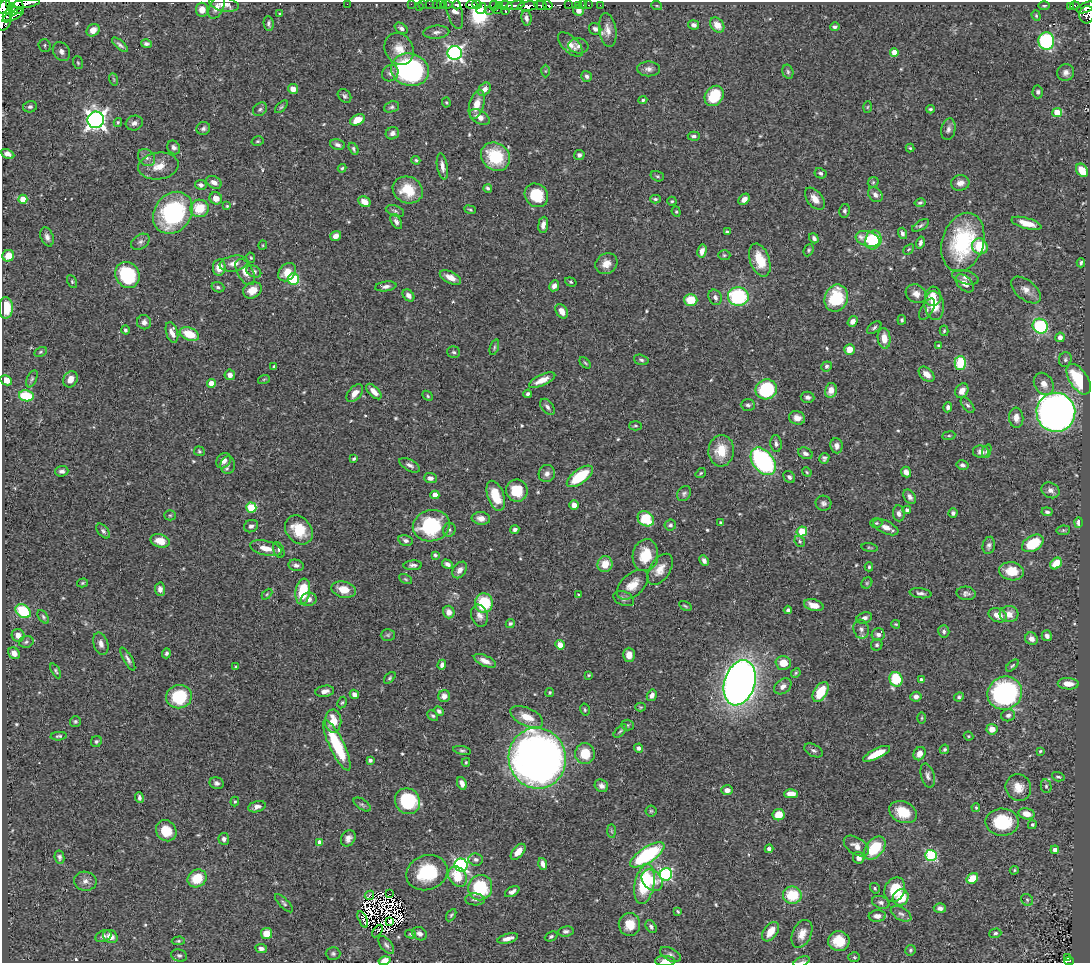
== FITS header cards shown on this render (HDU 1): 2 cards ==
NAXIS1  =                 1088
NAXIS2  =                  961

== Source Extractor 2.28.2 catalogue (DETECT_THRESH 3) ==
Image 1088 x 961 px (HDU 1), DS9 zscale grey, 1 PNG px = 1 image px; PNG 1092 x 965 px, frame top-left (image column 1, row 961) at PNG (2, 2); each listed source drawn as its Kron ellipse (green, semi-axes under 4 px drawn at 4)
Background 0.529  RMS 0.018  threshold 0.054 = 3 sigma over >= 5 px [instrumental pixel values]
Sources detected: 576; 23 with non-positive FLUX_AUTO (blend fragments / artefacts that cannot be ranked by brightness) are neither listed nor drawn; of the other 553, the 500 brightest by FLUX_AUTO listed and drawn (53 fainter detections omitted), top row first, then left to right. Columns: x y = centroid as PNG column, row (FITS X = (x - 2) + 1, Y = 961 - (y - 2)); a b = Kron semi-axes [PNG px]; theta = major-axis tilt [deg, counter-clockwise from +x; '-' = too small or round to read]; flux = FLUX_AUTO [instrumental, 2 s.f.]
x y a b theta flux
26 3 14 4 8 46
224 4 15 7 -11 11
347 4 2 2 - 78
411 4 2 2 - 5.2
423 4 2 2 - 2.1
429 4 2 2 - 4.1
436 4 2 2 - 6.8
440 4 3 2 - 14
4 5 9 5 66 360
15 5 10 7 -41 59
447 5 6 3 0 22
457 5 4 3 - 180
472 5 5 3 - 30
477 5 5 3 - 67
499 5 3 2 - 22
507 5 6 3 -18 71
515 5 10 4 11 180
541 5 6 3 -12 46
548 5 5 2 - 3.5
569 5 2 2 - 21
579 5 3 3 - 23
583 5 2 2 - 3.8
588 5 3 2 - 5
600 5 2 2 - 4.7
1075 5 4 3 - 52
494 6 5 2 - 26
528 6 10 4 6 590
657 6 5 3 - 1.4
1044 6 6 3 1 1.8
1070 6 3 3 - 80
216 7 12 7 64 7.6
419 7 2 2 - 3.7
1086 7 9 5 24 230
481 9 6 3 56 88
13 10 5 3 - 120
202 10 7 6 - 11
489 10 3 2 - 13
497 10 2 2 - 15
505 10 3 2 - 7.9
578 10 5 5 - 6.1
455 11 18 7 -75 5.5
280 14 4 3 - 1.5
4 15 15 8 82 520
13 15 12 4 29 120
1087 15 8 7 - 140
6 16 3 2 - 79
1036 16 5 4 - 1.7
526 18 7 5 -81 4.3
269 24 7 5 -84 3
694 25 5 4 - 3.7
717 25 8 6 -49 14
835 27 5 4 - 3.1
401 28 7 5 -35 3.9
595 29 6 5 - 3.9
93 30 7 5 40 8.5
608 30 17 8 -81 11
436 32 13 6 5 5.8
1046 41 8 8 - 140
146 44 5 4 - 3.1
570 44 15 8 -44 9
45 45 6 6 - 2.8
120 45 10 4 -40 3.7
578 46 10 7 -6 4.1
399 49 16 14 -59 17
61 51 10 8 -54 7.1
894 52 4 4 - 22
455 53 7 7 - 350
78 63 6 5 - 1.9
649 69 11 7 -1 5.7
410 70 19 16 -17 250
545 71 6 4 89 1.8
788 72 7 5 -75 2.6
390 73 9 7 47 4.5
1066 73 8 8 - 5.4
587 76 6 5 - 3.1
113 79 6 4 -70 1.6
293 89 5 5 - 10
485 89 7 5 50 6.9
1038 92 6 5 - 3.1
344 96 7 5 -44 3.1
714 96 11 8 53 43
643 100 4 4 - 1.7
446 102 5 4 - 1.5
477 104 15 7 75 15
30 107 7 5 12 3
281 107 8 4 45 1.9
391 107 8 5 20 2.9
867 107 6 4 87 1.5
260 109 8 6 40 2.8
930 109 4 3 - 2
1057 112 5 4 - 40
480 117 11 6 -30 9.4
96 120 8 8 - 700
357 120 8 5 27 18
118 122 4 3 - 1.7
134 123 9 7 17 5.4
203 128 7 6 - 3.5
948 129 11 7 79 5.4
392 133 7 6 - 5.2
694 136 6 4 -3 3.1
258 141 6 4 15 1.8
337 145 7 5 -15 4
174 147 7 6 - 3.9
910 148 4 4 - 1.5
354 149 6 4 -60 2.5
8 154 7 4 -26 7.2
579 155 5 5 - 3.9
495 157 15 13 -42 59
146 158 9 7 -45 5.4
416 160 4 4 - 1.9
158 166 20 13 8 20
442 166 13 5 -80 7.6
342 168 4 4 - 1.8
1082 170 7 5 -54 22
820 173 6 5 - 2.8
657 176 7 5 -16 2.1
214 182 8 5 -27 7.4
873 182 6 5 - 1.9
960 183 9 7 9 7.5
201 185 6 5 - 3.4
488 188 4 3 - 2.5
408 190 15 13 -20 33
536 195 12 11 - 40
875 195 8 6 -47 5.3
216 198 6 6 - 9.5
23 199 4 4 - 18
655 199 5 3 - 2.2
744 199 6 4 45 6.4
815 199 13 7 -52 10
672 201 4 4 - 1.6
364 202 6 5 - 12
920 203 5 4 - 2.3
227 206 4 4 - 1.6
199 208 9 8 - 33
470 210 6 3 -21 1.7
395 211 9 5 -19 3
845 211 7 5 80 2.9
676 212 5 4 - 1.8
173 213 22 18 52 150
396 222 8 5 -61 4.5
1026 223 15 5 -15 14
543 225 8 5 83 6.6
921 225 9 4 30 2.6
727 232 4 3 - 2.4
902 233 6 4 -74 3.7
336 236 5 5 - 6.6
47 237 10 6 -70 5.4
814 238 5 4 - 3.8
868 239 12 7 -17 27
873 240 9 8 - 49
140 242 10 7 32 4.4
963 242 30 20 73 120
920 243 6 4 76 3.5
263 245 4 4 - 1.4
980 246 8 7 - 38
909 249 6 3 44 1.5
809 250 6 4 65 2
702 251 7 4 77 7.7
724 255 6 5 - 1.9
8 256 6 5 - 21
251 258 5 4 - 1.5
760 260 17 9 -70 31
234 263 14 7 10 11
1081 263 4 3 - 2.7
606 264 11 10 - 11
219 267 8 6 83 15
254 271 8 5 -26 3.6
245 272 14 8 -60 12
287 272 10 7 48 16
127 275 13 12 - 92
450 277 11 6 -26 12
965 277 14 6 -17 5.6
294 279 6 5 - 66
72 282 7 4 -64 1.9
571 282 6 4 -18 1.6
965 283 11 6 -45 8.8
386 286 11 5 8 4.7
554 286 6 4 63 5.2
218 287 6 5 - 2.5
252 290 10 7 29 15
1026 290 17 9 -39 11
916 294 11 9 -30 8.2
408 295 7 5 -46 5.6
933 296 10 8 85 14
715 297 8 6 -67 4.4
738 297 10 9 - 110
836 298 14 11 69 62
691 300 6 6 - 30
934 305 14 9 -82 27
6 308 11 7 90 26
927 309 12 6 58 3.6
562 311 8 5 -58 10
902 320 5 4 - 2.1
853 321 6 4 55 7.1
144 322 7 7 - 5.7
1040 326 8 7 - 90
874 328 8 5 39 2.7
125 330 4 4 - 2.2
944 331 5 4 - 1.8
172 332 11 6 -74 8.4
189 334 10 6 -21 29
1060 337 5 4 - 6.8
884 338 10 6 -84 16
938 346 4 3 - 2
494 347 8 4 73 2.2
849 349 5 5 - 14
40 352 6 4 27 1.8
454 352 6 5 - 2.6
1065 359 7 6 - 3.2
641 360 7 5 -16 2.7
585 363 7 3 -44 1.7
960 363 7 5 88 46
274 366 4 3 - 1.5
826 366 5 5 - 2.8
927 374 9 6 -42 10
230 375 5 5 - 7.2
32 379 9 5 65 2.5
70 379 8 6 59 11
264 379 6 4 19 1.5
1079 379 17 9 -57 78
6 380 6 4 -29 14
542 380 14 5 25 14
211 383 4 4 - 19
1044 384 12 9 -57 10
766 389 11 10 - 78
831 390 8 6 77 12
962 391 8 6 58 9.5
374 392 9 5 -45 9.6
355 393 10 6 47 10
528 394 4 3 - 2.6
26 396 7 5 -11 45
428 396 6 4 -43 1.8
808 397 7 5 -5 4.3
748 405 7 5 -2 3.1
968 405 9 5 -52 2.8
547 407 9 5 -51 3.7
948 407 5 4 - 3.9
1056 412 19 19 - 980
797 418 8 6 -18 9.5
1016 418 10 7 -84 8.3
635 426 6 4 0 2
949 436 6 3 7 1.6
776 444 8 5 -84 3.8
836 446 7 6 - 5.9
199 451 5 5 - 1.8
721 451 15 13 84 27
987 451 7 4 68 2
981 452 8 6 -10 8.2
805 453 7 5 -23 4.1
824 458 5 5 - 3.1
354 459 4 3 - 1.9
224 461 8 6 53 7.7
763 461 15 10 -52 180
228 465 9 7 85 4.1
410 465 11 5 -30 5.3
962 465 6 5 - 3.4
62 471 7 5 4 3.9
807 472 5 4 - 1.5
906 472 5 5 - 5.4
701 473 5 3 - 1.4
547 474 8 8 - 6.3
580 476 15 7 36 53
789 477 6 5 - 3.3
430 478 6 5 - 5.9
1051 490 9 7 -30 6.3
517 491 11 11 - 35
684 494 8 6 57 3.2
435 495 4 4 - 17
496 496 16 8 -71 31
910 497 8 5 -58 5.2
823 503 8 7 - 4.1
574 505 5 5 - 7.9
251 508 5 5 - 64
907 510 4 4 - 4.3
1047 512 5 4 - 3.2
899 513 8 6 -83 4.7
953 513 4 4 - 2.8
170 515 5 5 - 2
481 518 9 6 -6 7.7
646 519 9 7 -38 48
1078 522 5 4 - 5.3
721 523 4 3 - 2.8
876 523 6 5 - 2
670 525 6 5 - 2.9
251 526 7 6 - 4.1
431 526 19 15 13 82
886 527 13 6 -25 10
299 530 16 12 -49 34
449 530 7 6 - 2.8
515 530 4 4 - 3.2
1063 530 7 5 7 1.8
103 531 9 5 -49 3.3
802 531 5 4 - 46
406 540 7 5 -14 3.7
160 541 9 6 -16 18
800 541 6 5 - 2.1
1033 543 12 7 31 44
989 545 9 6 79 3.9
266 548 16 7 -13 15
869 548 8 3 -9 1.4
279 550 8 5 -65 2.9
435 555 4 4 - 2.2
645 555 16 12 80 36
704 561 5 4 - 4.7
1056 563 6 5 - 22
447 564 6 4 -34 4.1
605 564 8 7 - 16
296 565 7 5 -12 4
413 565 9 5 3 3.9
869 567 4 3 - 1.9
660 569 17 10 57 15
460 570 9 6 54 6.5
1011 571 12 9 -9 26
405 579 7 4 -27 1.7
82 583 5 4 - 1.7
867 583 6 5 - 1.8
633 585 19 11 42 18
160 589 6 5 - 5.1
344 590 12 8 -14 18
303 591 13 7 81 46
920 593 11 5 -8 4
966 593 9 6 -4 4.6
267 594 6 4 46 1.5
579 595 3 3 - 1.7
309 599 8 7 - 6.4
624 599 11 7 -22 4.5
484 603 10 9 - 53
814 605 10 5 -15 11
685 606 7 4 -33 1.8
788 610 4 4 - 2.7
23 611 8 6 -39 59
449 612 6 5 - 8.5
1009 614 9 8 - 12
998 615 9 6 -23 13
479 616 11 8 -74 6.9
43 617 7 4 -54 2.5
864 618 8 5 19 5.3
510 623 5 4 - 2.5
896 624 4 3 - 1.5
861 629 9 7 -75 5.5
944 631 6 5 - 3.2
18 635 6 6 - 7.8
388 635 7 6 - 2.3
878 635 6 6 - 5.1
1047 636 5 5 - 4.7
1031 639 6 6 - 6
26 642 7 5 15 2.7
101 644 11 7 -72 6.7
560 645 5 4 - 11
877 645 6 5 - 2.5
14 653 6 5 - 7
166 653 5 4 - 2.8
629 655 7 6 - 8.1
128 659 13 4 -60 4.3
485 661 12 5 -24 8.7
783 663 8 7 - 18
442 665 5 4 - 3.9
1012 665 8 4 41 1.9
236 667 4 4 - 1.7
56 671 8 4 -61 2
796 673 5 4 - 1.6
589 675 4 3 - 1.5
390 678 7 4 46 2
896 679 7 6 - 46
921 680 4 4 - 5.3
740 683 23 15 73 1200
1068 684 10 5 -4 12
783 686 9 7 38 6.4
325 691 9 5 8 7
821 692 11 6 59 33
550 693 4 4 - 1.8
1005 693 17 16 - 240
354 694 5 4 - 5.5
652 695 6 4 59 6.9
444 696 6 6 - 8.1
179 697 13 11 17 61
916 697 5 5 - 4.3
959 697 5 4 - 2.3
342 703 6 4 61 1.8
641 707 5 4 - 1.4
585 710 6 4 -76 2
439 711 5 4 - 3.5
1008 715 7 6 - 3.7
433 716 6 4 -41 2.1
527 717 17 9 -25 20
922 718 5 3 - 1.5
75 721 5 5 - 2.1
333 721 11 8 88 22
627 725 6 5 - 1.9
992 729 5 5 - 12
620 731 8 4 45 2
59 736 8 4 5 2
968 736 5 3 - 1.4
96 741 6 5 - 2.3
337 745 28 7 -64 68
638 748 4 4 - 3.6
944 749 5 4 - 2.1
462 750 9 4 -11 2.3
813 750 10 6 -26 3.4
1040 751 4 3 - 1.5
585 754 10 10 - 27
877 754 15 5 26 25
919 754 7 5 58 10
537 758 30 28 -75 1100
370 760 4 3 - 3.2
466 762 4 3 - 1.6
928 776 12 6 -74 4.9
1058 777 6 4 -16 2.3
217 783 7 6 - 4.3
462 783 7 4 -66 6.4
601 786 7 6 - 5.2
1046 786 7 5 -77 2.5
1018 787 13 12 - 17
727 790 6 5 - 7.6
791 794 7 4 0 15
139 798 5 4 - 3.4
235 801 5 4 - 1.6
407 801 13 12 - 79
362 804 10 5 -33 2.8
257 807 9 5 13 5.4
976 807 4 3 - 1.4
651 811 5 5 - 1.8
903 812 14 10 -22 29
1027 814 8 5 -15 14
778 815 6 5 - 22
1002 822 17 13 -1 69
1032 825 4 4 - 2.8
166 831 11 9 -50 24
611 831 7 4 -89 1.9
348 838 8 7 - 6.3
224 839 6 5 - 3.7
320 843 4 4 - 13
856 846 14 8 -34 10
875 848 13 8 49 50
769 849 4 4 - 4.3
1055 850 4 4 - 6.1
518 852 9 5 49 12
647 855 20 7 33 130
931 855 6 5 - 120
59 857 6 5 - 3
859 858 6 6 - 6.6
476 859 7 6 - 4
543 864 6 4 -73 5.1
461 865 6 6 - 260
1014 870 5 4 - 1.5
427 873 21 17 19 64
666 874 6 6 - 190
458 877 11 8 -51 30
197 878 10 8 35 30
972 878 6 5 - 24
652 880 12 9 -47 21
85 881 11 9 -10 7.4
644 884 20 9 79 71
480 888 13 12 - 74
875 888 5 4 - 2.1
895 890 13 10 66 33
512 892 8 4 31 4.8
389 894 3 2 - 6.5
369 895 5 2 - 2.3
792 895 9 8 - 42
901 897 8 7 - 31
475 899 10 6 -2 3.7
1027 900 6 5 - 2.4
881 902 9 6 -18 3.7
284 903 12 4 -46 2.8
940 908 6 4 -3 4.7
678 911 4 3 - 1.4
901 914 11 6 -29 4.6
451 915 7 4 59 1.7
877 916 8 5 4 7.3
363 919 9 2 -65 2.9
389 921 4 3 - 1.6
629 924 11 11 - 23
651 927 7 5 -58 3.1
377 931 7 2 55 1.5
566 931 8 5 7 3.5
771 932 11 6 55 14
995 933 6 4 18 2.8
266 934 5 5 - 18
410 934 5 4 - 1.6
419 934 8 6 -32 5.3
802 934 15 9 65 13
104 936 8 5 21 4.2
110 936 7 6 - 11
551 936 6 4 26 2.5
508 939 11 4 15 7
178 941 6 4 2 1.8
839 941 11 10 - 26
386 945 10 5 -52 3.7
261 948 6 4 -8 4.6
910 950 5 5 - 2.1
333 954 7 6 - 2.7
670 954 11 6 -27 4.2
179 955 8 6 -20 3.2
854 957 6 5 - 2
1067 958 3 2 - 6.4
384 961 6 4 14 12
665 961 10 5 -2 8.4
1069 961 5 3 - 150
802 962 8 5 25 2.6
At the frame edge (FLAGS 8, measured only in part): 10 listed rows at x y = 26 3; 224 4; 4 5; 15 5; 1086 7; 4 15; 384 961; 665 961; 1069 961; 802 962
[53 fainter detections neither listed nor drawn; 23 non-positive-flux detections neither listed nor drawn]